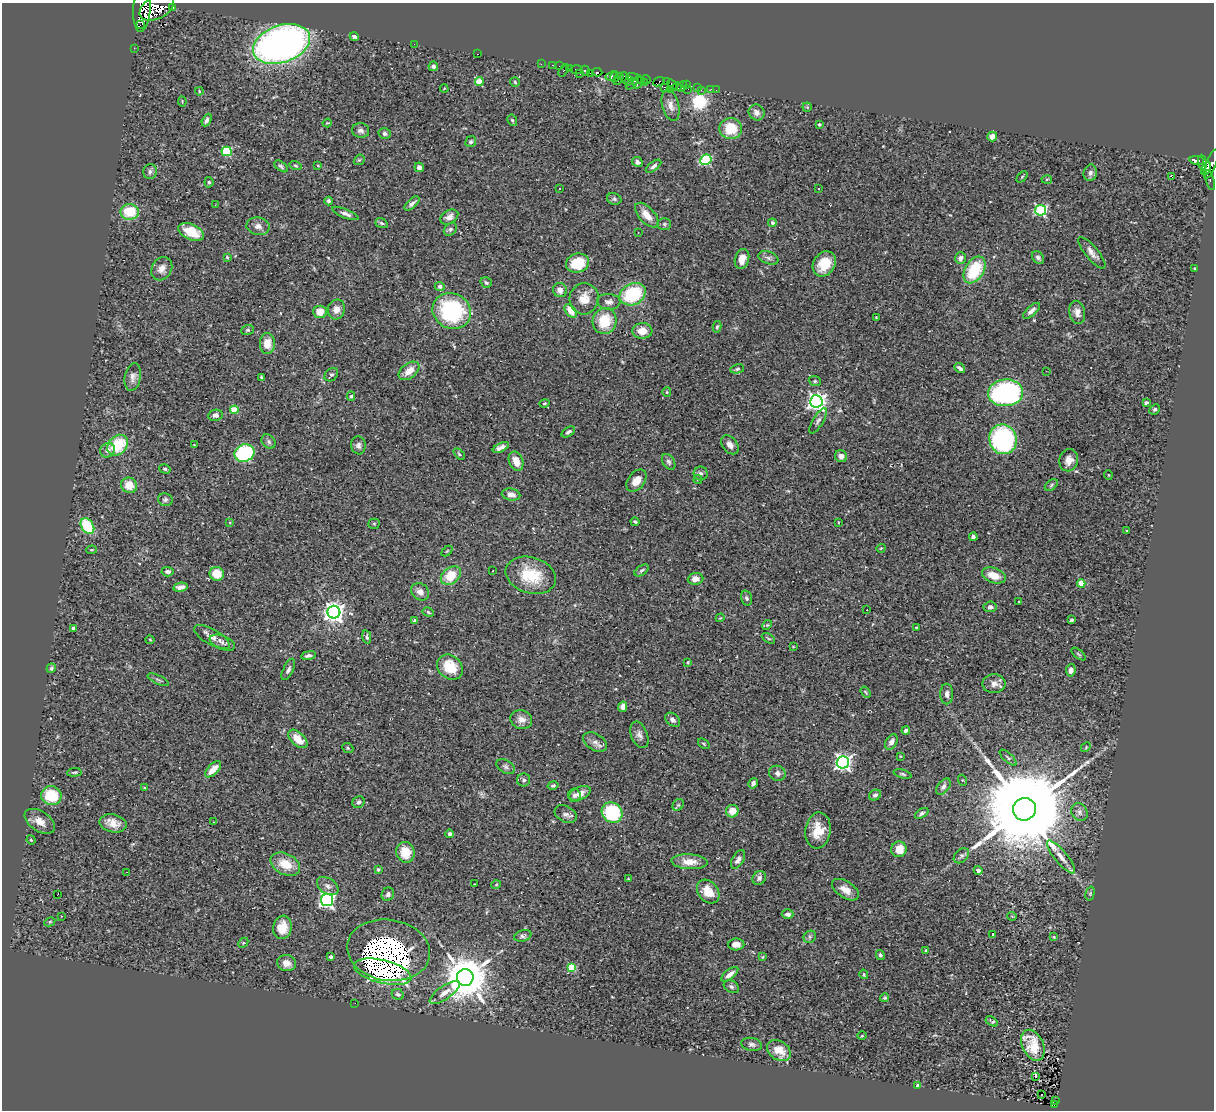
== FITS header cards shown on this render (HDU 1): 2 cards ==
NAXIS1  =                 1212
NAXIS2  =                 1108

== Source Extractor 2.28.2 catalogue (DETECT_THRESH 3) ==
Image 1212 x 1108 px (HDU 1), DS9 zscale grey, 1 PNG px = 1 image px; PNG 1216 x 1112 px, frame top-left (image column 1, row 1108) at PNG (2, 3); each listed source drawn as its Kron ellipse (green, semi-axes under 4 px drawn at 4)
Background 0.462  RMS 0.026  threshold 0.0775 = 3 sigma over >= 5 px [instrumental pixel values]
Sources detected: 324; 3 with non-positive FLUX_AUTO (blend fragments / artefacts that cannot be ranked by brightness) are neither listed nor drawn; the other 321 listed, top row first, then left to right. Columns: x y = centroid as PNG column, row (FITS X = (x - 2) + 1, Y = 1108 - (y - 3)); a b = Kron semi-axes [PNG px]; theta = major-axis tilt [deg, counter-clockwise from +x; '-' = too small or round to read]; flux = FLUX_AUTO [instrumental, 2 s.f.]
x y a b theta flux
172 7 3 3 - 300
142 8 24 8 86 4300
157 8 18 11 27 7700
140 25 3 2 - 7800
354 37 5 4 - 4
281 44 29 18 19 1000
414 44 2 2 - 3.2
134 48 2 2 - 5.3
477 54 3 2 - 54
541 64 2 2 - 11
553 65 3 2 - 7.6
433 66 5 5 - 5.8
560 66 3 2 - 26
569 68 4 3 - 24
564 70 7 3 59 110
577 70 6 3 -2 55
585 71 5 3 - 580
597 72 5 3 - 180
591 73 4 3 - 500
580 74 2 2 - 9.7
611 76 6 4 18 590
615 77 5 2 - 320
632 77 6 3 -3 210
625 78 5 3 - 380
618 79 6 3 58 620
646 79 4 3 - 340
479 81 4 4 - 42
629 81 5 2 - 77
641 81 3 3 - 180
515 82 5 4 - 2.8
638 82 7 3 77 56
659 82 6 4 21 610
666 82 3 2 - 22
644 83 4 3 - 370
632 84 7 3 40 150
672 85 6 3 -51 66
687 85 3 2 - 4.2
677 86 4 2 - 24
682 86 6 3 53 38
664 87 4 3 - 160
697 87 3 3 - 100
444 89 4 2 - 1.2
670 89 3 2 - 18
688 89 3 2 - 7.9
711 89 2 2 - 6.8
701 90 2 2 - 8.5
716 90 2 2 - 12
199 91 4 3 - 1.5
182 101 5 3 - 1.6
671 105 16 8 -75 13
807 107 4 4 - 2
756 112 8 7 - 9.8
207 120 7 4 63 5.6
512 120 6 4 -61 2.7
327 123 5 3 - 1.6
819 124 4 3 - 3.4
731 129 11 10 - 48
361 130 8 7 - 6.7
385 134 6 5 - 3.9
992 136 5 5 - 10
471 142 5 5 - 4.2
226 151 5 4 - 130
359 160 6 4 41 2.2
706 160 6 5 - 140
1197 160 7 4 -9 190
637 162 5 4 - 5.1
1202 163 8 3 -83 280
1211 164 15 5 69 740
295 165 6 4 -17 2.5
318 165 3 3 - 1.6
281 166 8 4 -38 3.6
654 166 9 4 36 4.8
419 167 5 4 - 6.4
1206 168 7 4 64 440
150 171 7 6 - 5.2
1090 173 8 6 78 6.2
1171 176 3 3 - 42
1022 177 6 4 46 2
1047 180 5 3 - 1.9
1210 180 10 4 -75 39
209 182 5 4 - 2.9
560 188 3 3 - 2.8
818 189 3 3 - 7.5
614 199 7 5 -19 3.8
328 201 4 3 - 3.3
412 203 9 4 41 5.6
215 205 3 2 - 2.8
1041 210 5 5 - 240
130 212 9 8 - 54
345 213 14 4 -22 7.5
647 215 15 7 -48 22
449 217 9 6 32 10
381 223 6 4 -19 3.9
772 223 4 4 - 6.9
664 224 7 6 - 3.3
258 226 11 9 -9 9.5
450 229 7 5 45 4.5
191 232 13 7 -23 46
638 232 2 2 - 1.3
1092 253 20 6 -50 11
227 257 3 3 - 2.2
1038 257 7 5 -50 5.4
768 258 10 6 -18 5.8
960 258 6 5 - 7
742 259 10 7 74 14
578 263 12 9 15 58
824 264 13 10 55 40
1194 268 3 2 - 1.6
162 269 12 10 60 13
975 270 14 9 57 81
486 283 6 5 - 3.5
440 286 5 4 - 6.5
560 290 7 6 - 11
633 294 13 10 28 120
584 299 15 14 - 27
609 302 11 8 -4 8.4
336 309 10 8 76 12
452 311 20 17 -28 180
571 311 8 5 -54 24
1031 311 11 4 42 6.8
320 312 7 6 - 21
1077 312 12 8 -78 12
876 317 3 2 - 1.2
605 321 13 12 - 56
717 327 6 4 78 2.5
247 330 6 5 - 2.6
642 331 10 8 2 22
267 343 10 7 -90 22
960 368 6 3 -38 4.8
737 369 7 4 12 2.9
409 371 12 7 38 18
1046 371 3 2 - 1.5
331 375 7 6 - 4.4
133 377 14 8 80 9.7
262 378 4 3 - 4.2
815 381 6 5 - 2.9
667 392 5 4 - 1.8
1006 393 17 13 5 340
351 396 4 4 - 2.5
816 401 6 6 - 810
1146 403 4 3 - 3.8
544 404 5 3 - 1.9
1155 409 5 4 - 3.4
234 410 4 4 - 50
215 415 7 5 10 7.5
818 421 14 5 59 6.2
568 432 7 4 32 3.9
1003 439 15 13 -72 210
269 442 8 6 -48 4.5
118 445 11 9 49 72
194 445 3 3 - 1.3
358 445 9 7 -84 6.7
730 445 11 7 -52 9.4
501 447 9 4 26 8.5
108 450 8 7 - 9
244 453 10 8 22 180
459 454 7 4 -44 2.8
841 456 6 6 - 10
1069 460 11 9 71 14
516 461 10 7 -68 22
669 462 8 5 -56 5.3
165 469 6 4 -16 2.7
701 474 7 7 - 5.4
1108 475 5 3 - 1.2
698 480 4 4 - 2.3
636 481 12 8 51 19
129 485 8 7 - 25
1051 485 7 4 38 2.9
511 495 9 6 -9 12
165 500 7 6 - 4.8
230 522 4 4 - 1.7
635 522 4 3 - 2.9
838 522 3 2 - 1.6
374 524 5 5 - 2.1
87 526 8 6 -56 89
1127 531 3 3 - 1.8
973 537 4 4 - 4.7
881 548 4 3 - 1.3
91 550 5 4 - 1.9
447 551 6 4 44 1.9
642 570 8 4 36 4.1
493 571 3 2 - 1.4
167 572 6 4 -4 5
217 574 7 7 - 35
531 575 26 18 -17 67
994 575 12 7 -19 25
451 576 11 8 38 46
696 579 8 6 5 11
1081 583 4 4 - 41
180 587 7 4 11 9
420 592 9 8 - 11
747 598 8 5 -73 3.7
1019 602 3 2 - 1.5
990 607 6 5 - 5.7
867 610 3 2 - 2.2
334 612 6 6 - 1200
428 612 6 4 -30 2.6
720 618 4 3 - 1.4
1072 620 3 3 - 2.7
414 621 3 3 - 3.8
767 625 5 4 - 2.1
916 627 3 2 - 1.1
73 628 3 3 - 6.9
212 637 20 7 -29 14
367 637 7 4 -77 3.8
768 638 7 3 -30 2
150 640 4 4 - 1.6
222 643 13 7 -22 7.8
793 647 4 2 - 1.2
1078 654 8 2 -40 2
309 655 7 4 8 4.9
688 662 4 3 - 2
450 667 14 11 -39 47
51 668 5 4 - 3
288 669 11 5 64 5.6
1071 670 6 4 79 8.9
158 680 11 3 -24 3.2
994 684 11 9 1 12
866 692 6 3 -56 2
947 694 10 6 -90 7.8
623 707 5 4 - 9
521 719 11 9 -17 13
673 720 8 6 -41 7.1
906 731 4 3 - 5.1
639 735 14 8 -69 8.5
298 739 11 6 -43 25
595 742 13 8 -29 10
891 742 8 5 61 8.1
704 744 6 3 -36 2
1086 747 5 4 - 1.9
348 748 6 4 -24 2.6
900 756 3 3 - 1.3
1008 758 11 4 -43 3.6
843 762 6 6 - 620
506 767 10 6 -32 4.7
213 769 10 5 46 21
74 772 7 3 4 2.6
777 773 8 7 - 6.4
903 774 9 4 -16 3.2
524 780 6 6 - 4.3
962 780 5 3 - 1.7
753 783 5 4 - 4.4
553 785 5 4 - 3.2
144 787 3 2 - 1.1
943 787 9 5 53 5.9
580 793 11 6 23 13
575 795 7 6 - 5
875 795 6 5 - 4.1
51 796 10 9 - 65
359 802 6 5 - 4.2
678 805 6 5 - 2.8
1024 809 11 11 - 60000
732 811 6 6 - 21
1079 812 9 7 -57 7.7
612 813 11 9 -45 120
922 813 7 4 33 4.4
566 814 12 8 -25 7.7
40 821 17 10 -35 18
214 822 3 3 - 1.8
113 823 14 9 -11 18
818 830 18 12 82 33
450 834 4 4 - 5
31 840 5 4 - 1.8
899 849 8 7 - 23
405 852 10 9 - 29
961 856 9 6 43 4.5
1061 857 20 6 -50 16
738 859 10 5 60 8.1
690 862 18 7 -3 23
285 864 16 10 -28 37
378 870 4 3 - 2.3
978 870 4 4 - 5.2
127 872 2 2 - 1.4
759 878 7 6 - 5.5
628 879 3 3 - 1.4
475 884 3 3 - 1.6
496 885 5 3 - 1.7
328 886 12 7 -34 8.8
845 890 15 8 -32 18
708 892 13 9 -50 29
1090 893 7 4 75 2.3
388 894 7 6 - 4.9
57 895 3 2 - 19
327 900 6 6 - 480
788 914 6 5 - 7.3
61 916 2 2 - 0.99
1012 916 5 3 - 1.2
50 922 6 4 27 2.2
282 927 12 9 79 29
992 934 4 3 - 6
523 936 9 5 17 4.2
810 937 7 5 48 4
1053 937 4 3 - 2.1
243 943 6 4 44 2.5
736 944 8 6 1 12
389 950 42 30 -9 3800
926 950 4 3 - 2.2
880 955 5 4 - 3.6
331 957 3 3 - 5.9
762 957 4 4 - 1.7
287 963 9 8 - 14
572 967 4 4 - 77
383 972 29 11 -14 980
730 974 10 5 38 12
864 974 5 3 - 1.7
465 977 8 8 - 8600
731 987 8 6 -32 5
445 992 18 6 35 15
398 994 6 5 - 5.5
885 998 4 4 - 2.2
355 1003 2 2 - 8
992 1021 7 3 -31 3.1
862 1036 5 3 - 1.5
752 1044 10 6 -12 5.6
1033 1045 16 10 -65 40
779 1050 13 9 -33 31
1035 1076 3 3 - 27
918 1085 4 3 - 15
1042 1095 2 2 - 1.6
1055 1100 3 3 - 4.4
1055 1105 4 2 - 12
At the frame edge (FLAGS 8, measured only in part): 2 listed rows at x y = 142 8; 1211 164
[3 non-positive-flux detections neither listed nor drawn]